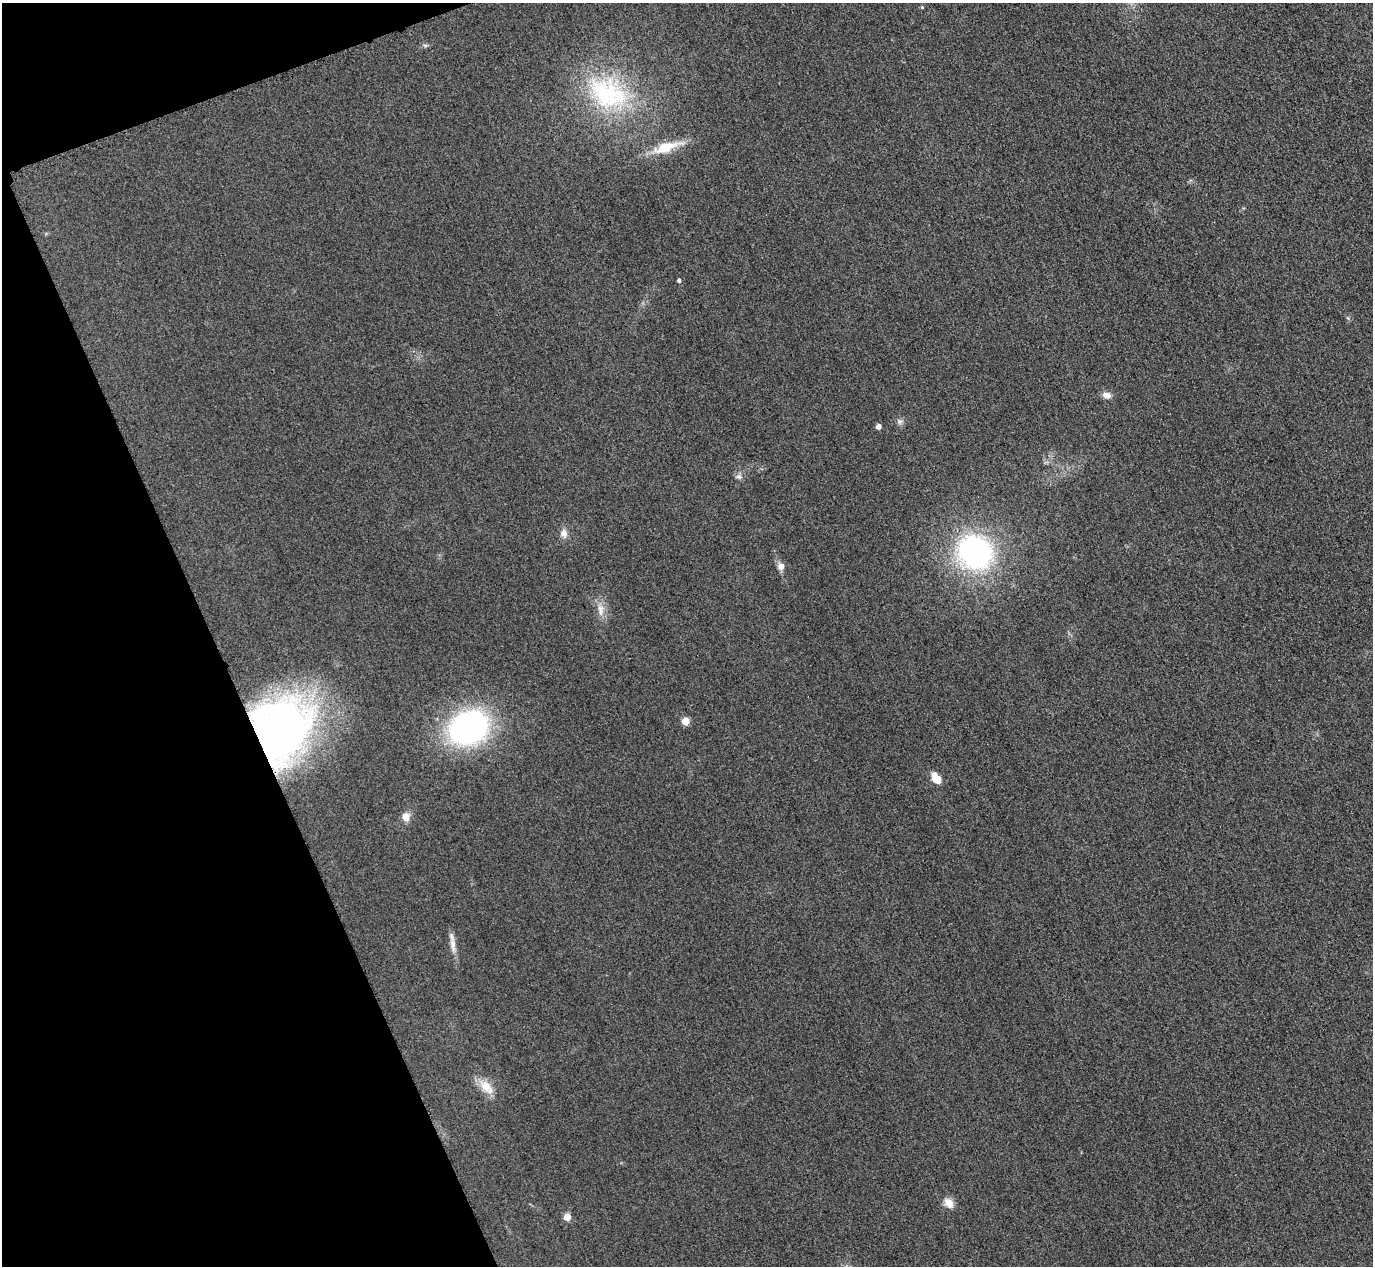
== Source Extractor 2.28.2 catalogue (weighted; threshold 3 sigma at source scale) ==
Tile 5 of 4 x 4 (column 1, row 2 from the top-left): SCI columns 31-1401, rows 2833-4096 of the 5546 x 5533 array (HDU 1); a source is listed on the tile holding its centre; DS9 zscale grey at full resolution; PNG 1375 x 1268 px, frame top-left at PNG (2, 3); no overlay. Shown black and unused: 18% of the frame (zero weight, under 3 of 4 exposures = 3% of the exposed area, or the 3 px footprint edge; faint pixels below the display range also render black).
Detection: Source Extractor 2.28.2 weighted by HDU 2 'WHT'; one run over the whole footprint, this tile lists its part. Background 0.133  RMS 0.019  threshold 0.0842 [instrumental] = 3 sigma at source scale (4.5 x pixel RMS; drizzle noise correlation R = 1.50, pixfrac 1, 0.05/0.05 arcsec/px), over >= 5 px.
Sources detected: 22; all 22 listed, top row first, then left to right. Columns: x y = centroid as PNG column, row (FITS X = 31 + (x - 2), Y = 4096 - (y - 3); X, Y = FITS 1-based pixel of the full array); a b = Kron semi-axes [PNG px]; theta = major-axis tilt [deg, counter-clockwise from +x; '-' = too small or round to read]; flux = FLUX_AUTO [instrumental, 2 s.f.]
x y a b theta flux
922 7 5 4 - 1.8
425 45 6 4 -19 2.9
608 93 59 42 -26 230
666 147 32 11 18 55
679 280 4 4 - 4.2
1106 395 9 7 -16 12
900 421 7 7 - 5.6
878 427 5 4 - 9.9
738 476 8 6 -1 5.6
564 533 11 9 -81 12
975 552 24 21 -43 480
781 566 8 7 - 12
600 608 11 9 -60 14
685 721 5 5 - 38
469 727 44 34 28 380
279 730 69 53 47 820
936 779 11 8 -54 27
406 817 8 7 - 18
453 945 21 7 -81 16
486 1086 20 11 -49 31
949 1203 14 9 -46 18
567 1217 5 5 - 34
Overlapping masked pixels (flux is a lower limit): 1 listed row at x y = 279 730